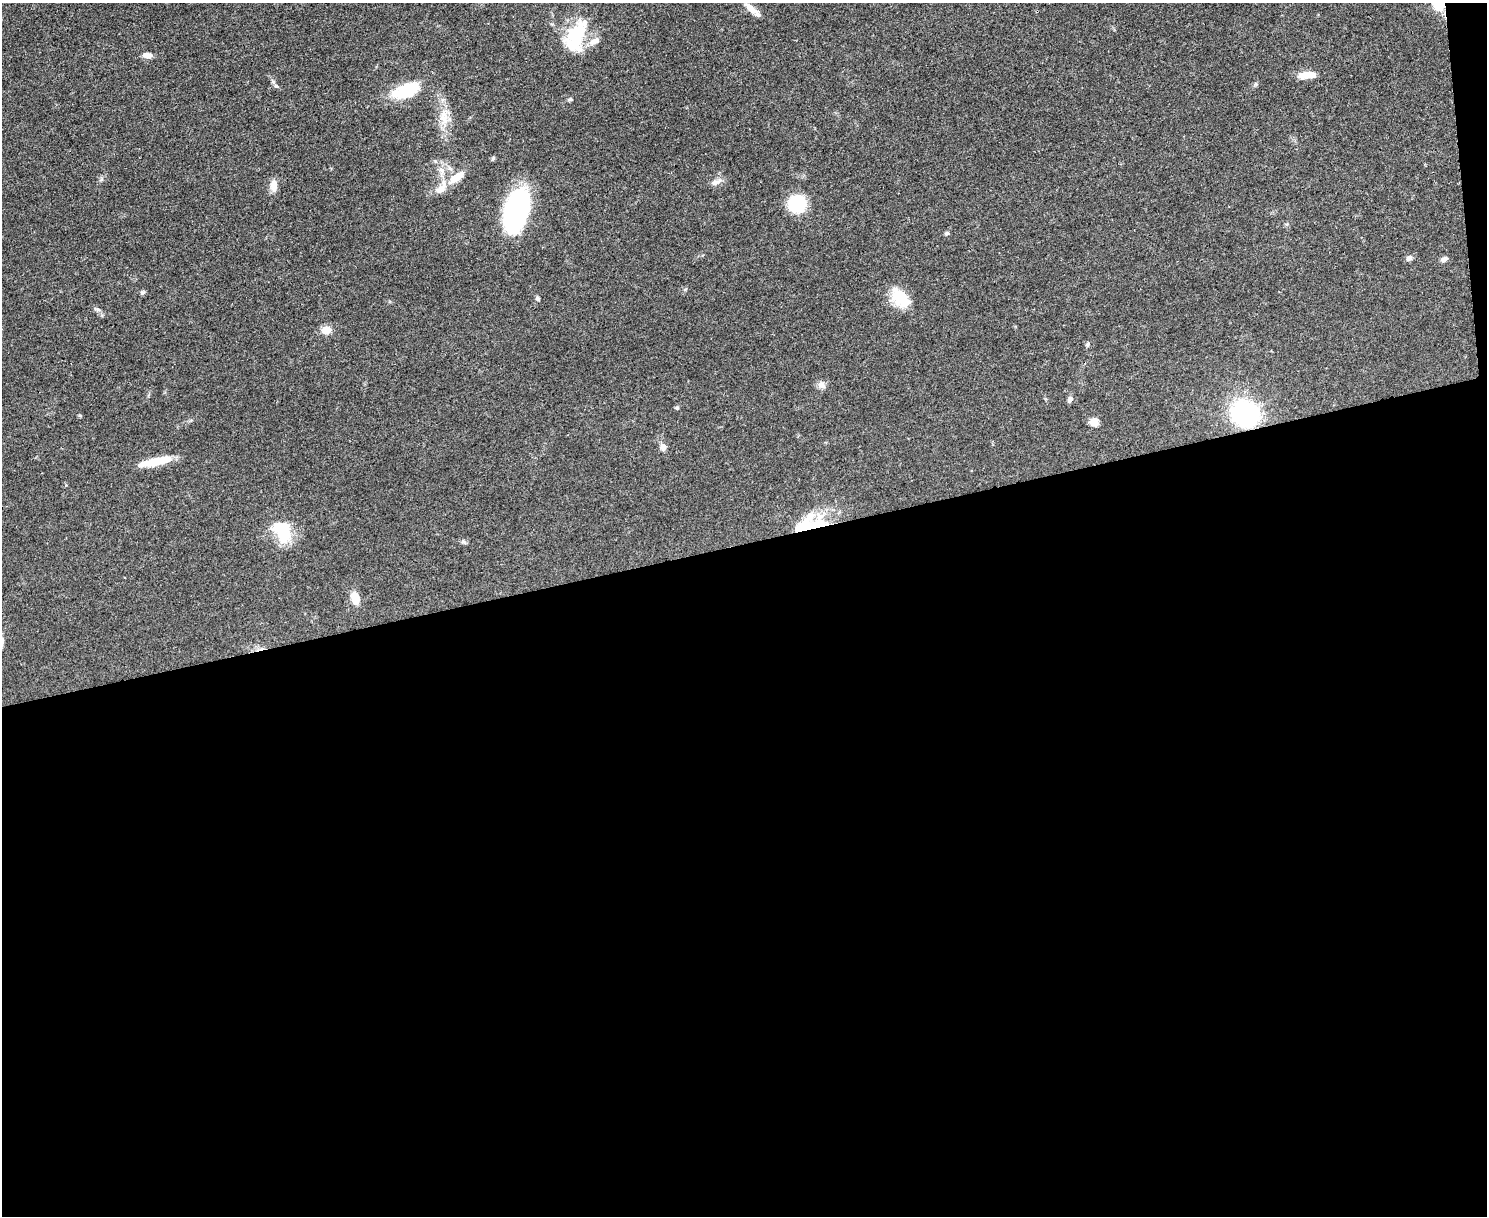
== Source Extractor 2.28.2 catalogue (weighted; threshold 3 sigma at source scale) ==
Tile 12 of 3 x 4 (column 3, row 4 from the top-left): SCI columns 3109-4593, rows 7-1220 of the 4847 x 4868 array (HDU 1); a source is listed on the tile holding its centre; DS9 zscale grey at full resolution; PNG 1489 x 1218 px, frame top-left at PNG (2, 3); no overlay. Shown black and unused: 56% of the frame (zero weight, under 3 of 4 exposures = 1% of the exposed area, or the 3 px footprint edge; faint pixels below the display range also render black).
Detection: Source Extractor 2.28.2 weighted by HDU 2 'WHT'; one run over the whole footprint, this tile lists its part. Background 0.0485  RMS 0.0049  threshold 0.022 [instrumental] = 3 sigma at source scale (4.5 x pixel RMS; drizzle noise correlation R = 1.50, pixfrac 1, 0.05/0.05 arcsec/px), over >= 5 px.
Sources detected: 45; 3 inside a brighter object's white glare — not listed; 3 inside a brighter listed object's ellipse — not listed separately; the other 39 listed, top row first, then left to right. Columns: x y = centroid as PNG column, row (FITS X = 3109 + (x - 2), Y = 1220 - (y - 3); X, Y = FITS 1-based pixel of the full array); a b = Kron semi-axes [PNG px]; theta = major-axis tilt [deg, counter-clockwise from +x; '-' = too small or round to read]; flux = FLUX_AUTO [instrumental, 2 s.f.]
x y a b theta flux
1439 3 18 10 -64 17
751 8 23 7 -40 4.9
577 34 40 24 67 27
147 55 11 6 -1 2.9
1307 75 20 7 4 7.1
1256 84 7 5 36 0.86
276 86 6 5 - 0.97
406 91 31 14 20 22
570 99 7 5 13 0.8
444 118 23 12 -86 8.5
493 158 7 4 54 0.7
441 170 10 6 -71 2.4
457 177 20 9 37 8.7
716 182 19 7 24 2.6
274 186 15 8 -88 4.4
440 190 19 10 36 5.1
797 204 15 14 - 25
517 209 36 18 73 110
1287 224 6 4 43 0.71
947 233 6 5 - 0.85
1409 258 9 7 37 1.6
1444 259 9 6 22 1.7
142 292 7 5 37 0.91
538 298 6 5 - 0.98
900 298 27 16 -48 14
97 309 8 5 -31 1.1
326 330 5 5 - 16
1088 344 7 6 - 0.94
822 385 12 9 -52 2.4
1070 399 8 6 61 1.6
677 408 6 5 - 0.68
1245 413 19 16 -27 79
1094 422 11 9 26 3.6
663 447 11 8 -82 2.3
156 461 29 11 14 9.7
801 527 40 11 30 22
283 532 26 18 -66 22
464 542 9 5 -37 0.99
355 598 12 8 -73 7.8
Overlapping masked pixels (flux is a lower limit): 3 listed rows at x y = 1439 3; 1245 413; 801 527
Isophote crosses this tile's border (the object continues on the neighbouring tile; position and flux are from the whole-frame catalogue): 1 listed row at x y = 1439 3
Unlisted compact peaks at least as high as the median listed source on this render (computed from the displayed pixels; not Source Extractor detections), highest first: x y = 80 415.